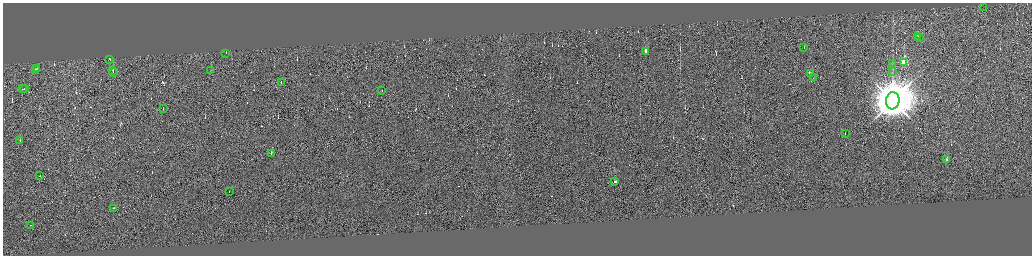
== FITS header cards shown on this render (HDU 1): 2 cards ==
NAXIS1  =                 4118
NAXIS2  =                 1013

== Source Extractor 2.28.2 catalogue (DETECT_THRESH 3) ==
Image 4118 x 1013 px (HDU 1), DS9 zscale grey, zoomed out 1/4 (1 PNG px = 4 x 4 image px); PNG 1034 x 258 px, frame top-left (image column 4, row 1010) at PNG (3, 3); each listed source drawn as its Kron ellipse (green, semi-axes under 4 px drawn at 4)
Background 0.0107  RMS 3.9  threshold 11.6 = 3 sigma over >= 5 px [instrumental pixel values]
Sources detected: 341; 309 cannot appear on this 1/4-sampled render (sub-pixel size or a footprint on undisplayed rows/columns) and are neither listed nor drawn; the other 32 listed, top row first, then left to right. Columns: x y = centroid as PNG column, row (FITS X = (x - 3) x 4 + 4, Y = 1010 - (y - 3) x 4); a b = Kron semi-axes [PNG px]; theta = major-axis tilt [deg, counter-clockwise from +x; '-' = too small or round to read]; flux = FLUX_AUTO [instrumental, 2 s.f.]
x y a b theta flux
983 7 3 1 - 5.9e+02
918 36 3 1 - 2.4e+04
920 37 2 1 - 1.2e+04
804 47 2 1 - 2.4e+04
645 51 2 1 - 2.8e+04
226 53 2 1 - 3.2e+03
109 59 2 1 - 8.2e+03
904 62 2 2 - 1.3e+05
892 63 2 1 - 4.2e+02
37 68 2 1 - 1.2e+04
35 69 2 1 - 2.0e+04
112 70 2 1 - 1.9e+04
211 70 2 1 - 2.6e+03
892 71 2 1 - 5.3e+02
113 72 3 1 - 3.2e+04
810 73 3 1 - 2.6e+04
813 78 2 1 - 8.5e+02
281 82 3 1 - 1.9e+04
23 88 2 1 - 1.6e+04
25 88 2 1 - 2.2e+04
382 90 2 1 - 9.1e+03
893 101 8 7 - 1.6e+07
163 109 2 1 - 1.0e+04
845 134 2 1 - 5.8e+04
20 140 2 1 - 6.4e+03
271 153 2 1 - 8.4e+03
947 159 2 1 - 2.3e+04
40 175 2 1 - 7.1e+04
615 182 2 1 - 4.3e+04
229 191 2 1 - 1.7e+04
113 208 4 1 - 2.8e+04
31 225 2 1 - 1.2e+04
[309 sub-pixel or undisplayed-footprint detections neither listed nor drawn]